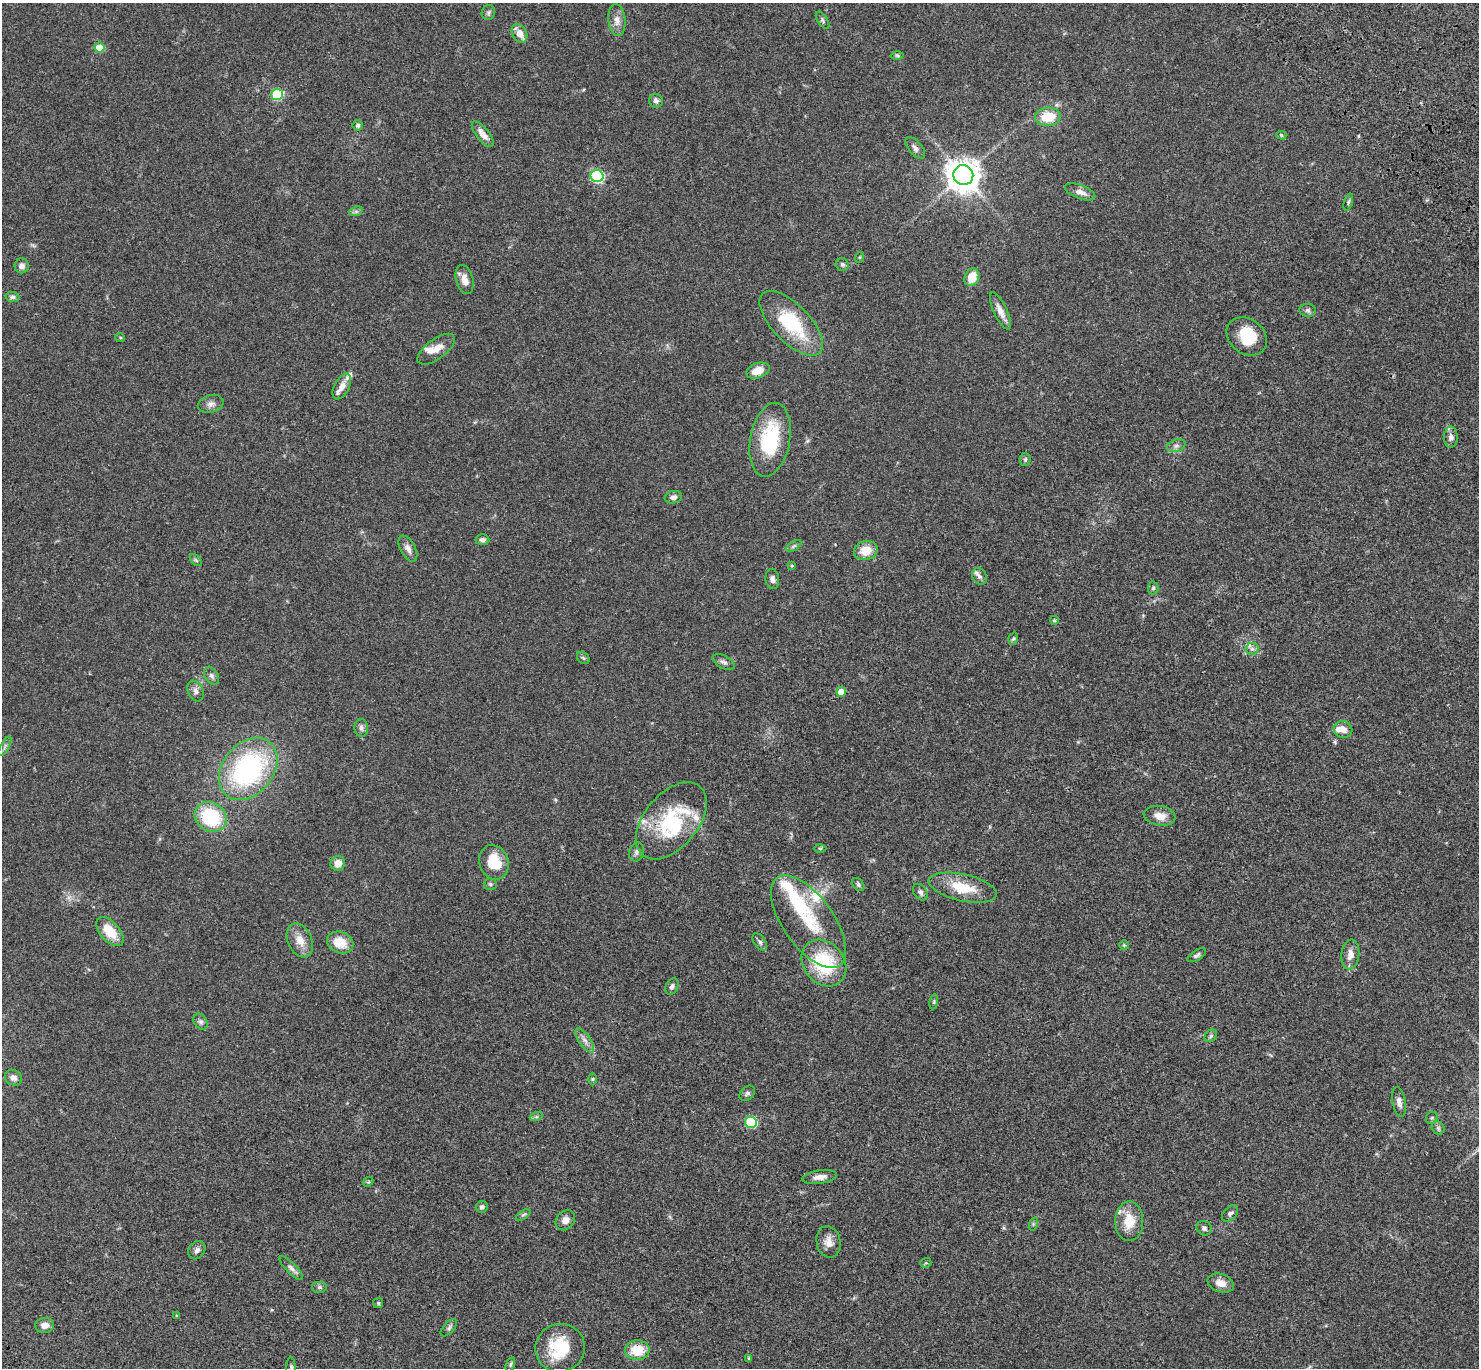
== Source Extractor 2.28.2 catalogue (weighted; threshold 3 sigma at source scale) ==
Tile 10 of 4 x 4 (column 2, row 3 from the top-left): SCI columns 1580-3056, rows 1751-3116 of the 6109 x 6091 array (HDU 1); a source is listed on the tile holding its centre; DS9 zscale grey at full resolution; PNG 1481 x 1370 px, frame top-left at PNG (2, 3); each listed source drawn as its Kron ellipse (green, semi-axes under 4 px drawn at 4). Shown black and unused: <1% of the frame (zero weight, under 3 of 4 exposures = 6% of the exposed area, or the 3 px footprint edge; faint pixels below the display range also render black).
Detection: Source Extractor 2.28.2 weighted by HDU 2 'WHT'; one run over the whole footprint, this tile lists its part. Background 0.0461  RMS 0.0052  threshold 0.0232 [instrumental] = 3 sigma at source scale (4.5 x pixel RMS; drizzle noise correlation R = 1.50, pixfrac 1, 0.05/0.05 arcsec/px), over >= 5 px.
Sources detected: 132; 3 inside a brighter object's white glare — neither listed nor drawn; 13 inside a brighter listed object's ellipse — not listed separately; the other 116 listed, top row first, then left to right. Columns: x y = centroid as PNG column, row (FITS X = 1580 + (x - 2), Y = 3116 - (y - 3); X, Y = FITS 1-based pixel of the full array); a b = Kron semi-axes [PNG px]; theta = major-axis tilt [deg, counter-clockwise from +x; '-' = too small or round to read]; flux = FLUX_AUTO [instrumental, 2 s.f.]
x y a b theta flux
488 12 7 6 - 1.1
617 20 16 8 -84 3.4
823 20 9 5 -57 1
520 33 10 7 -58 5
99 48 5 5 - 11
897 55 6 4 -2 0.64
277 95 6 5 - 36
656 101 7 6 - 1.6
1048 117 13 9 4 13
358 125 5 5 - 1.4
483 134 15 6 -52 4
1281 135 5 4 - 0.68
915 148 13 6 -50 2
963 175 10 9 - 800
597 176 6 6 - 58
1080 192 16 7 -21 3.4
1348 202 9 4 72 0.93
356 211 7 4 18 1.1
860 257 5 3 - 0.48
842 265 7 6 - 1.2
22 266 7 7 - 2.2
972 277 9 7 66 8.6
465 280 15 8 -74 4.4
12 297 7 5 -6 1.3
1308 310 8 6 -2 1.2
1000 311 20 6 -65 4.4
791 323 41 18 -46 30
1247 336 22 17 -38 13
120 337 5 3 - 0.47
436 349 22 10 36 5.5
758 371 12 7 20 6.5
342 387 14 7 61 4.3
211 404 13 8 15 2.5
1451 437 10 7 -90 2.4
770 440 37 19 79 33
1176 446 9 6 18 1.7
1025 459 6 5 - 1
673 497 9 6 12 1.9
482 540 7 5 -2 1.5
794 546 8 4 33 0.97
408 549 14 7 -62 2.7
866 551 12 9 14 7.7
196 560 7 4 -45 0.82
792 566 4 4 - 0.58
979 576 9 7 -60 1.6
772 579 10 7 -81 1.8
1153 588 6 5 - 0.78
1054 620 4 4 - 0.67
1013 639 6 4 71 0.78
1252 649 6 6 - 1.4
583 658 7 5 -44 0.82
724 662 12 6 -27 1.7
212 676 10 6 -58 1.6
196 691 11 7 -68 2.1
841 692 5 5 - 7
361 728 9 7 -85 1.7
1343 729 9 8 - 3.1
5 746 11 3 61 1.1
248 769 34 25 51 81
1160 816 16 9 -10 5.1
211 817 16 14 -32 32
671 821 45 27 50 34
820 848 6 4 -1 0.57
637 852 10 7 69 1.6
494 862 18 14 -70 13
338 863 7 7 - 4.5
490 884 6 5 - 0.96
858 885 7 5 -52 1
963 888 35 13 -13 15
920 892 9 6 -54 1.5
808 921 54 25 -54 30
110 931 17 9 -48 11
300 940 18 12 -65 6
340 942 13 10 -23 8.8
760 942 10 5 -56 1.3
1124 945 4 4 - 0.51
1197 955 10 5 32 1.2
1350 955 15 9 83 4.3
824 963 25 20 -51 31
672 986 9 6 63 1.4
934 1002 7 4 81 0.73
201 1022 8 6 -57 1.4
1211 1036 7 5 45 0.92
585 1040 14 6 -56 2.5
13 1078 9 7 -29 2.4
593 1079 6 4 90 0.61
747 1093 9 6 42 1.4
1399 1102 15 6 -79 2.6
536 1117 7 4 18 0.78
1432 1118 6 5 - 0.79
751 1122 6 5 - 32
1438 1128 7 6 - 1.1
820 1177 17 6 8 3.3
368 1182 5 4 - 0.56
482 1207 6 6 - 1.4
1230 1214 9 6 44 1.5
523 1215 8 4 34 0.97
565 1220 11 9 49 3.3
1129 1221 20 14 90 11
1033 1224 7 4 72 0.75
1204 1228 8 7 - 1.4
829 1242 16 12 -78 4.1
197 1250 10 7 53 2
926 1263 5 5 - 0.68
291 1268 16 5 -45 2
1221 1283 13 9 -21 4.3
319 1287 8 6 0 1
378 1303 5 5 - 0.62
177 1316 3 3 - 0.51
45 1325 9 7 6 3.6
449 1328 11 5 48 1.2
560 1348 25 24 - 21
637 1350 12 10 3 12
749 1358 4 3 - 0.85
510 1364 7 4 71 0.81
291 1368 11 5 -88 1.3
Isophote crosses this tile's border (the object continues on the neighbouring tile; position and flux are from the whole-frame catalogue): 1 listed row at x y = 291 1368